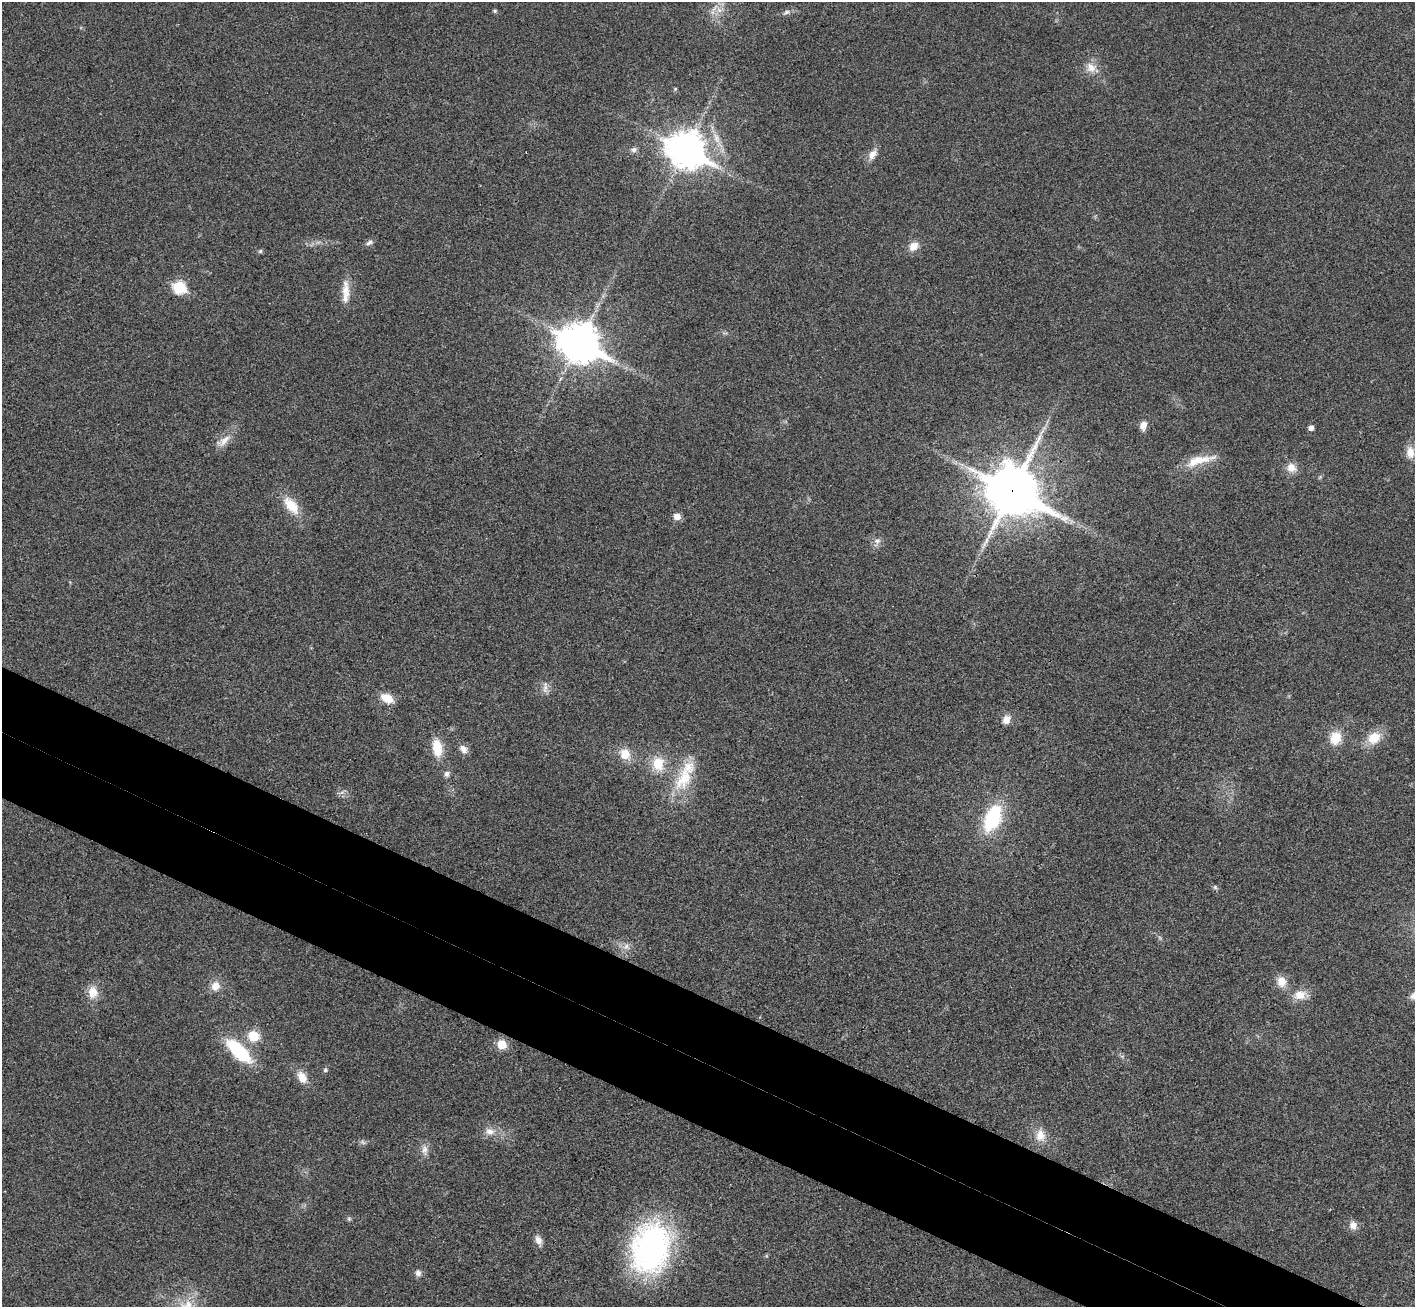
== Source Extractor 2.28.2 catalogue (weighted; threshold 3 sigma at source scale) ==
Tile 6 of 4 x 4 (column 2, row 2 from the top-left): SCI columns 1446-2858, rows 2942-4246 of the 5714 x 5748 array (HDU 1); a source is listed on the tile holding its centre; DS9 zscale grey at full resolution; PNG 1417 x 1309 px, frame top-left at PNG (2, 2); no overlay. Shown black and unused: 9% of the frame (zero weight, under 3 of 4 exposures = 6% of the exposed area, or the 3 px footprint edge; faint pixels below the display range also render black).
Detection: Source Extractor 2.28.2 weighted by HDU 2 'WHT'; one run over the whole footprint, this tile lists its part. Background 0.0363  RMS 0.0067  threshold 0.03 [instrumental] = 3 sigma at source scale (4.5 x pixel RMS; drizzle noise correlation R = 1.50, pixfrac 1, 0.05/0.05 arcsec/px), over >= 5 px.
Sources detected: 58; all 58 listed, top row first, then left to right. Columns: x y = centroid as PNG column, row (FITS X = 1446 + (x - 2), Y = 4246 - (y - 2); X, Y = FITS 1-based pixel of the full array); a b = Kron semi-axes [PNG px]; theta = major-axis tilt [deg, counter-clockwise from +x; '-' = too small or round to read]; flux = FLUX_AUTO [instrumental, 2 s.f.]
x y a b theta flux
719 10 8 5 -45 2.8
495 11 5 4 - 1
786 12 9 5 27 1.9
1091 67 14 11 -44 6.8
675 89 5 5 - 0.88
686 149 14 11 -27 1400
634 150 8 7 - 2.2
872 154 14 9 59 4.9
369 243 10 5 32 2.1
913 246 13 10 42 5.8
260 251 6 5 - 1
179 287 7 6 - 56
346 292 29 9 -88 8.8
579 342 15 12 -27 1500
1143 425 9 7 61 4.6
1311 428 5 5 - 3.2
1042 432 9 3 45 1.8
224 440 21 8 49 6.7
1410 452 14 10 -85 6.8
1196 461 42 10 14 15
1291 467 12 11 - 6.4
1012 491 19 16 -29 2700
291 505 26 13 -50 14
677 516 9 7 -29 4.2
877 541 10 7 10 2.8
545 688 14 5 83 3
387 698 13 9 -24 9.7
1006 720 10 8 62 5.1
1336 738 13 11 71 13
1374 738 19 15 32 12
437 748 21 11 -81 13
463 749 11 8 -53 4
625 754 16 14 -70 9.5
658 763 16 14 -84 15
447 774 8 6 51 2.2
684 779 45 19 60 29
993 818 27 14 66 48
1215 887 6 5 - 1.1
626 946 9 6 63 2.8
1281 982 13 12 - 7.3
215 986 11 10 - 6.6
93 992 15 11 84 8.8
1300 995 16 12 10 8.4
1414 995 12 9 37 3.6
253 1036 13 12 - 12
501 1044 6 6 - 20
239 1051 30 12 -43 43
325 1070 6 5 - 1.1
302 1077 16 10 -59 7.2
490 1131 11 9 -11 4.7
1040 1135 16 12 86 8.2
425 1150 13 8 -89 4
349 1219 6 5 - 1
1353 1225 10 9 - 4.3
538 1240 11 8 -59 3.9
650 1248 60 43 77 140
418 1273 8 7 - 2.5
187 1305 19 15 4 13
Overlapping masked pixels (flux is a lower limit): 1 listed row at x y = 1012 491
Isophote crosses this tile's border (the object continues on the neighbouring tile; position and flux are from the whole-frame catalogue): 2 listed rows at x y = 1414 995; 187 1305